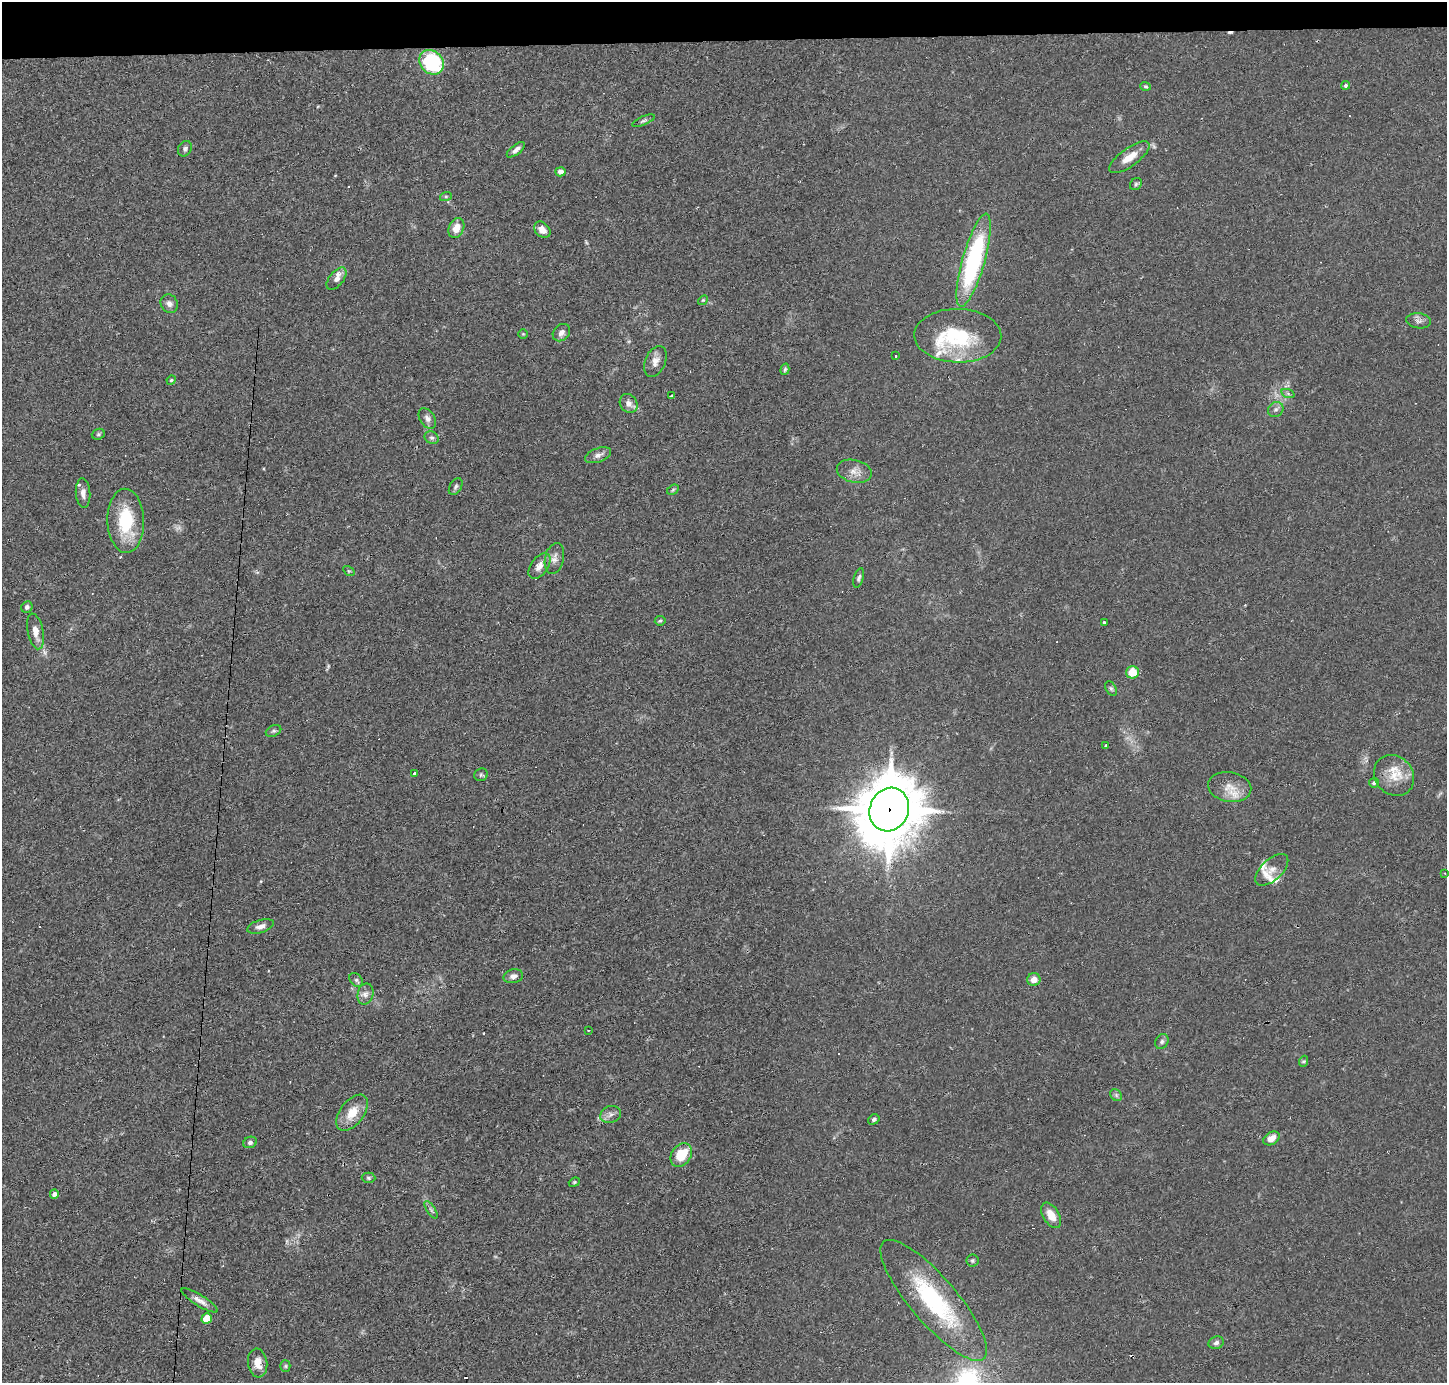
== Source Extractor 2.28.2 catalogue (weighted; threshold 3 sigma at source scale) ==
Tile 2 of 3 x 3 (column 2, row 1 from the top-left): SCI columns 1445-2889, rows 2860-4240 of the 4333 x 4358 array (HDU 1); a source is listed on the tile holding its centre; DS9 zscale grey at full resolution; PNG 1449 x 1385 px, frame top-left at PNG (2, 2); each listed source drawn as its Kron ellipse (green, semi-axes under 4 px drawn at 4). Shown black and unused: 3% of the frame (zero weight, under 2 of 3 exposures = <1% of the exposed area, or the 3 px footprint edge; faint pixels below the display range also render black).
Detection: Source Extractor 2.28.2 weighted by HDU 2 'WHT'; one run over the whole footprint, this tile lists its part. Background 0.0293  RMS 0.0046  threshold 0.0207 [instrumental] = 3 sigma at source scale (4.5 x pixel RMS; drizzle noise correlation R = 1.50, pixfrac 1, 0.05/0.05 arcsec/px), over >= 5 px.
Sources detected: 105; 2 too faint to see at this stretch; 12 cosmic-ray / hot-pixel residue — neither listed nor drawn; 7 inside a brighter listed object's ellipse — not listed separately; the other 84 listed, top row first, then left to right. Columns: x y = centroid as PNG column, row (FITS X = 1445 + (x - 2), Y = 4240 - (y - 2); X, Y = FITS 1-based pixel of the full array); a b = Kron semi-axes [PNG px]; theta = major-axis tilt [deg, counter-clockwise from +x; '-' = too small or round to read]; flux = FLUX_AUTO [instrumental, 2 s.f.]
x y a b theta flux
431 62 13 11 -45 35
1346 85 4 4 - 1.1
1146 86 5 4 - 0.59
643 121 12 4 23 1.1
185 149 8 6 59 1.2
516 150 11 5 38 1.8
1129 157 24 9 36 6.4
560 172 5 4 - 2.1
1136 184 6 5 - 0.82
446 196 6 4 18 0.64
456 228 10 7 66 4.6
542 230 9 7 -45 2.9
974 260 48 11 74 67
337 279 13 7 52 2.5
703 300 5 4 - 0.62
169 304 9 8 - 2
1419 321 12 7 -8 1.9
561 333 9 7 45 2.2
523 334 4 4 - 0.46
958 336 43 27 -1 34
896 356 3 3 - 3
655 361 16 10 67 3.6
785 369 6 4 73 0.68
171 380 5 4 - 0.52
1288 394 7 4 -20 0.88
671 396 3 3 - 0.71
629 403 10 8 -54 2.5
1276 409 8 7 - 1.5
427 418 11 7 -57 2.1
98 434 7 5 22 0.74
432 438 7 6 - 1.1
598 455 13 7 20 2.2
854 471 18 11 -13 4.1
456 487 9 6 60 1.1
673 490 6 4 32 0.66
83 493 14 7 -86 2.7
126 521 32 18 -88 23
554 559 16 9 78 2.9
539 566 15 8 55 3.7
349 571 6 4 -33 0.52
859 578 10 5 73 1.1
27 607 6 5 - 1.3
660 621 5 4 - 0.6
1104 622 3 3 - 1.6
35 631 18 7 -78 4.2
1132 672 6 6 - 8.4
1111 689 8 5 -63 0.91
274 731 8 5 26 1.1
1106 745 3 2 - 0.7
414 774 3 3 - 1.3
481 775 7 6 - 0.82
1394 775 22 19 -47 9
1374 783 5 5 - 0.81
1230 787 22 14 -10 7
889 809 22 19 66 2600
1272 870 20 10 43 5.4
1445 873 3 2 - 0.35
260 926 14 6 16 2.4
513 976 10 7 13 2.1
1034 979 6 6 - 3.4
356 980 8 5 -46 1
365 994 11 8 77 2.2
588 1030 3 2 - 0.71
1162 1041 8 6 60 1.1
1304 1061 5 3 - 0.53
1116 1095 6 5 - 0.97
352 1113 21 12 52 7.8
611 1114 10 8 21 2.1
874 1119 6 4 34 0.91
1271 1138 9 6 31 3.7
250 1142 7 5 24 1.2
681 1155 13 9 53 12
368 1178 7 5 -2 0.76
574 1182 6 4 22 0.58
54 1194 5 4 - 1.8
431 1210 10 4 -56 1.1
1051 1215 14 8 -59 5.5
972 1261 6 6 - 0.82
200 1300 21 5 -32 2.9
934 1300 77 23 -49 51
207 1318 5 5 - 8.5
1216 1343 8 6 18 1.4
258 1363 14 9 -82 5.1
285 1366 5 5 - 0.68
Overlapping masked pixels (flux is a lower limit): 1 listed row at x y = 889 809